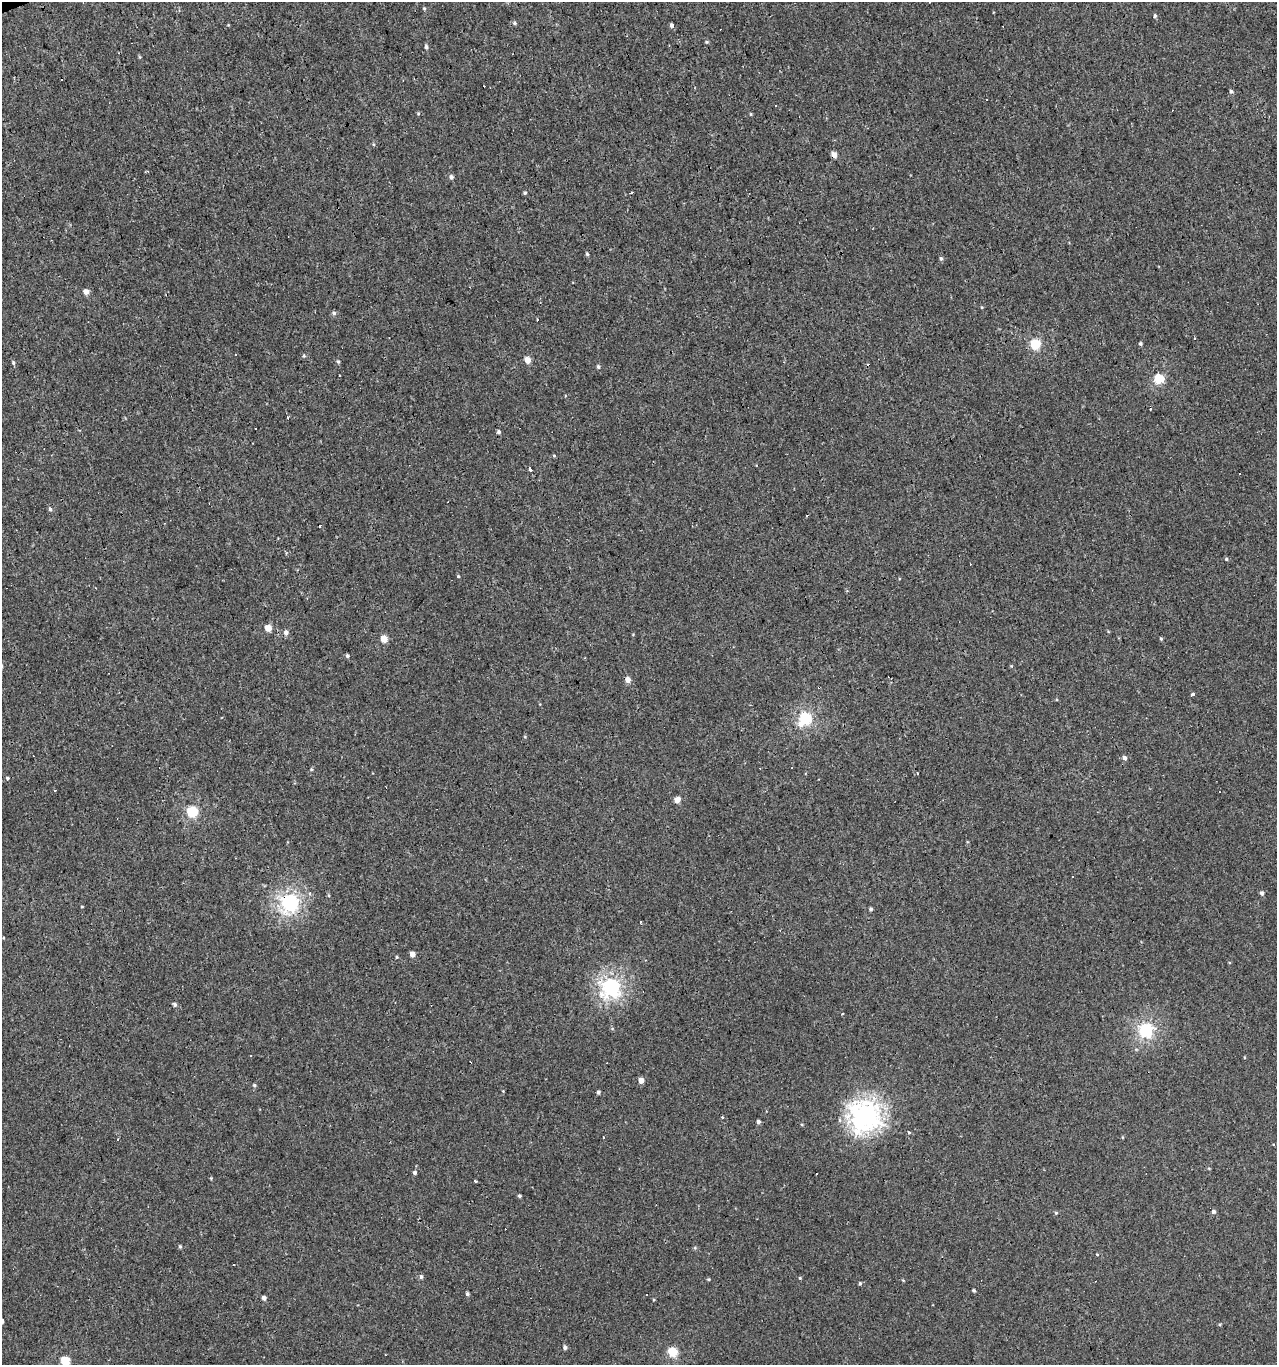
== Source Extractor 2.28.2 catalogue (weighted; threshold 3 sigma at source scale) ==
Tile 11 of 4 x 4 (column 3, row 3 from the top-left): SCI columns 2670-3944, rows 1364-2726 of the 5286 x 5452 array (HDU 1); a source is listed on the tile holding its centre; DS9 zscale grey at full resolution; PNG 1279 x 1367 px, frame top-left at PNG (2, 2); no overlay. Shown black and unused: <1% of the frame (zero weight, under 3 of 4 exposures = <1% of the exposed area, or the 3 px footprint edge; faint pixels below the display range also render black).
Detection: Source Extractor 2.28.2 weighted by HDU 2 'WHT'; one run over the whole footprint, this tile lists its part. Background 0.00134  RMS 0.003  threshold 0.0136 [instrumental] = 3 sigma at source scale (4.5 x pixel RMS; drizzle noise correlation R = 1.50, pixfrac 1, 0.0396/0.0396 arcsec/px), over >= 5 px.
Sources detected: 114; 28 cosmic-ray / hot-pixel residue — not listed; the other 86 listed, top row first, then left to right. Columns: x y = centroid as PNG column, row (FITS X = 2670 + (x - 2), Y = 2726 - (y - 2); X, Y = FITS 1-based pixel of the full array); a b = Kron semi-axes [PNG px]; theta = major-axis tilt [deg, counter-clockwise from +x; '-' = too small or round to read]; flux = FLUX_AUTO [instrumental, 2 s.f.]
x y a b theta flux
424 8 5 4 - 0.32
1155 16 5 3 - 0.44
514 23 5 4 - 0.51
671 25 5 4 - 0.65
426 47 5 4 - 0.56
1231 91 5 4 - 0.48
986 99 3 3 - 0.79
776 105 3 2 - 0.43
418 113 5 3 - 0.29
751 114 4 3 - 0.23
373 144 4 3 - 0.29
834 155 5 4 - 2.3
451 177 5 5 - 0.71
525 193 5 3 - 0.32
587 254 4 4 - 0.4
941 258 5 4 - 0.53
86 292 5 4 - 2.3
334 313 6 5 - 0.59
538 320 3 3 - 2.2
1035 344 5 5 - 20
1140 344 4 4 - 0.45
235 354 3 3 - 0.64
304 356 5 3 - 0.31
527 360 4 4 - 3.7
338 361 4 4 - 0.38
13 363 5 4 - 0.45
598 367 5 4 - 0.47
339 376 3 3 - 0.42
1159 379 5 5 - 15
288 417 4 3 - 0.34
499 432 4 4 - 0.5
554 455 5 3 - 0.27
530 469 4 3 - 1.7
50 509 5 5 - 0.46
320 526 3 3 - 0.56
1226 559 4 4 - 0.39
458 576 4 3 - 0.29
268 628 4 4 - 4.5
286 632 6 5 - 1.1
384 639 5 4 - 4.7
1161 639 4 4 - 0.33
347 656 5 4 - 0.43
628 680 5 5 - 2.2
1193 694 3 3 - 3.3
805 718 6 5 - 28
801 724 8 7 - 2
1124 758 5 4 - 1
311 769 4 3 - 0.29
7 778 4 4 - 0.4
677 800 5 4 - 2.5
192 812 5 5 - 21
1073 876 3 3 - 0.63
1262 893 5 4 - 0.79
289 902 6 6 - 77
871 909 4 4 - 0.54
641 922 3 3 - 1.9
412 954 4 4 - 2.4
396 957 4 3 - 0.28
611 987 7 6 - 87
174 1005 4 4 - 0.78
1146 1030 6 5 - 46
641 1080 5 4 - 2
254 1085 4 4 - 0.39
598 1092 4 3 - 0.61
866 1116 9 9 - 200
758 1122 4 4 - 0.71
909 1132 5 3 - 0.3
118 1139 3 3 - 0.5
414 1172 4 4 - 0.67
211 1178 3 3 - 0.27
475 1181 3 3 - 0.75
519 1196 3 3 - 0.48
1213 1211 5 4 - 0.67
1056 1213 4 4 - 0.35
180 1246 5 4 - 0.38
421 1276 5 4 - 0.62
800 1278 4 3 - 0.24
860 1283 4 4 - 0.4
973 1291 5 3 - 0.4
467 1294 4 4 - 0.55
647 1294 3 2 - 0.42
264 1298 4 4 - 1.2
2 1321 4 3 - 2.3
565 1347 5 4 - 0.71
672 1352 5 5 - 14
65 1361 5 5 - 13
Overlapping masked pixels (flux is a lower limit): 2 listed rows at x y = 834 155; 289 902
Isophote crosses this tile's border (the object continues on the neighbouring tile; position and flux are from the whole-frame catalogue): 2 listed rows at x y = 2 1321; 65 1361